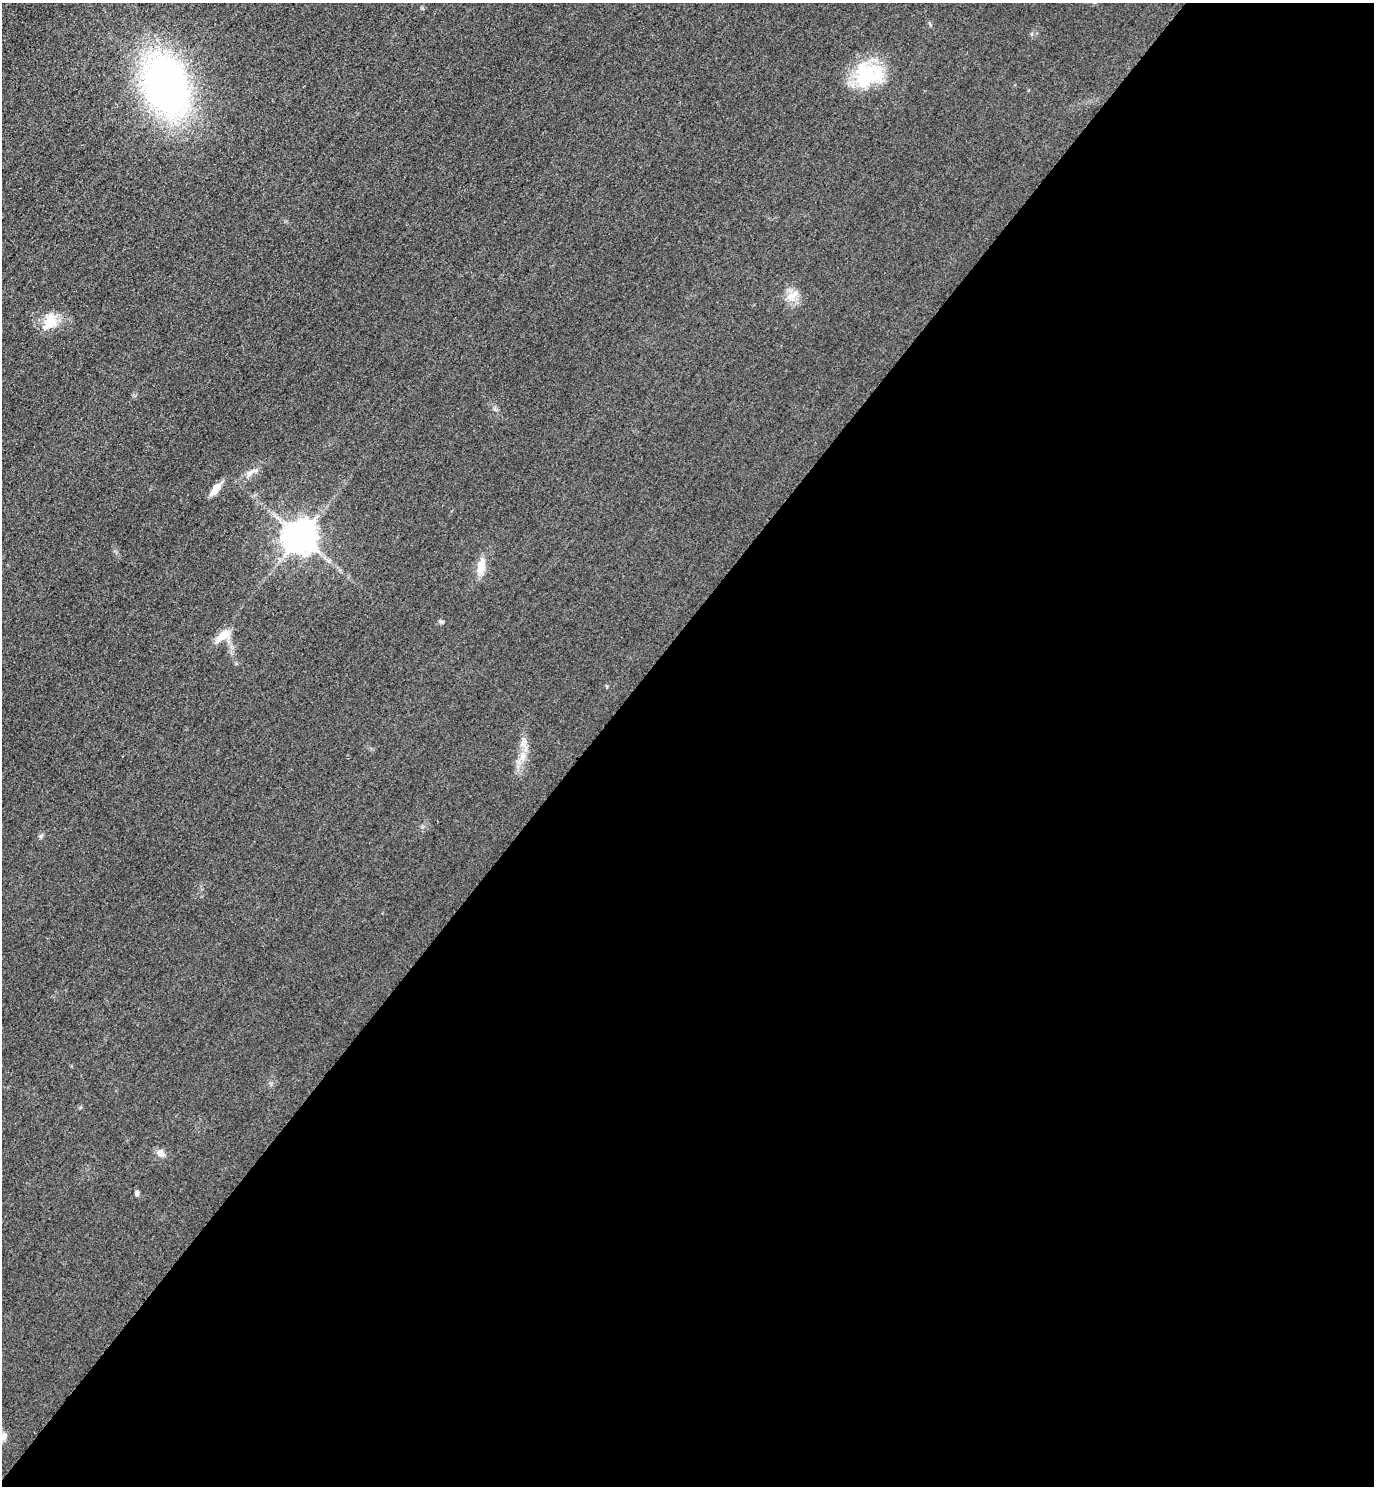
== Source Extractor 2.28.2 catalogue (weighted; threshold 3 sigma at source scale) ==
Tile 12 of 4 x 4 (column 4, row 3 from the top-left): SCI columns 4443-5814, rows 1514-2997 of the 5996 x 5993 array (HDU 1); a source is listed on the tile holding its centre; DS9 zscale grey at full resolution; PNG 1376 x 1488 px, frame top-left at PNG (2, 3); no overlay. Shown black and unused: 57% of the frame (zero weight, under 3 of 4 exposures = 3% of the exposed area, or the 3 px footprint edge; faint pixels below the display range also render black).
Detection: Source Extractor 2.28.2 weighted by HDU 2 'WHT'; one run over the whole footprint, this tile lists its part. Background 0.0511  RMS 0.017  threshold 0.0753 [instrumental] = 3 sigma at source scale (4.5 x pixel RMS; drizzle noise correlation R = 1.50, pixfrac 1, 0.05/0.05 arcsec/px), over >= 5 px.
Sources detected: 15; all 15 listed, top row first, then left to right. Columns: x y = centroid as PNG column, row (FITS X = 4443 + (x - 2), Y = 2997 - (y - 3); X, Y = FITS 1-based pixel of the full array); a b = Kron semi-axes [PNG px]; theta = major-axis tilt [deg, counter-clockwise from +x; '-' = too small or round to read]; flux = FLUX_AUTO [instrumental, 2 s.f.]
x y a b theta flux
867 74 35 29 51 100
166 85 42 29 -73 860
792 296 18 9 40 15
50 321 24 16 69 32
249 474 10 6 69 6.5
215 490 18 7 55 16
300 537 10 9 - 3300
481 566 17 9 80 23
441 622 8 4 0 2.8
223 636 24 9 38 21
523 756 11 8 73 13
41 836 6 5 - 2.8
160 1153 10 8 -26 10
137 1193 6 5 - 3.4
3 1436 13 8 7 11
Isophote crosses this tile's border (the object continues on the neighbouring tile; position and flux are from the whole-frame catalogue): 1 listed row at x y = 3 1436